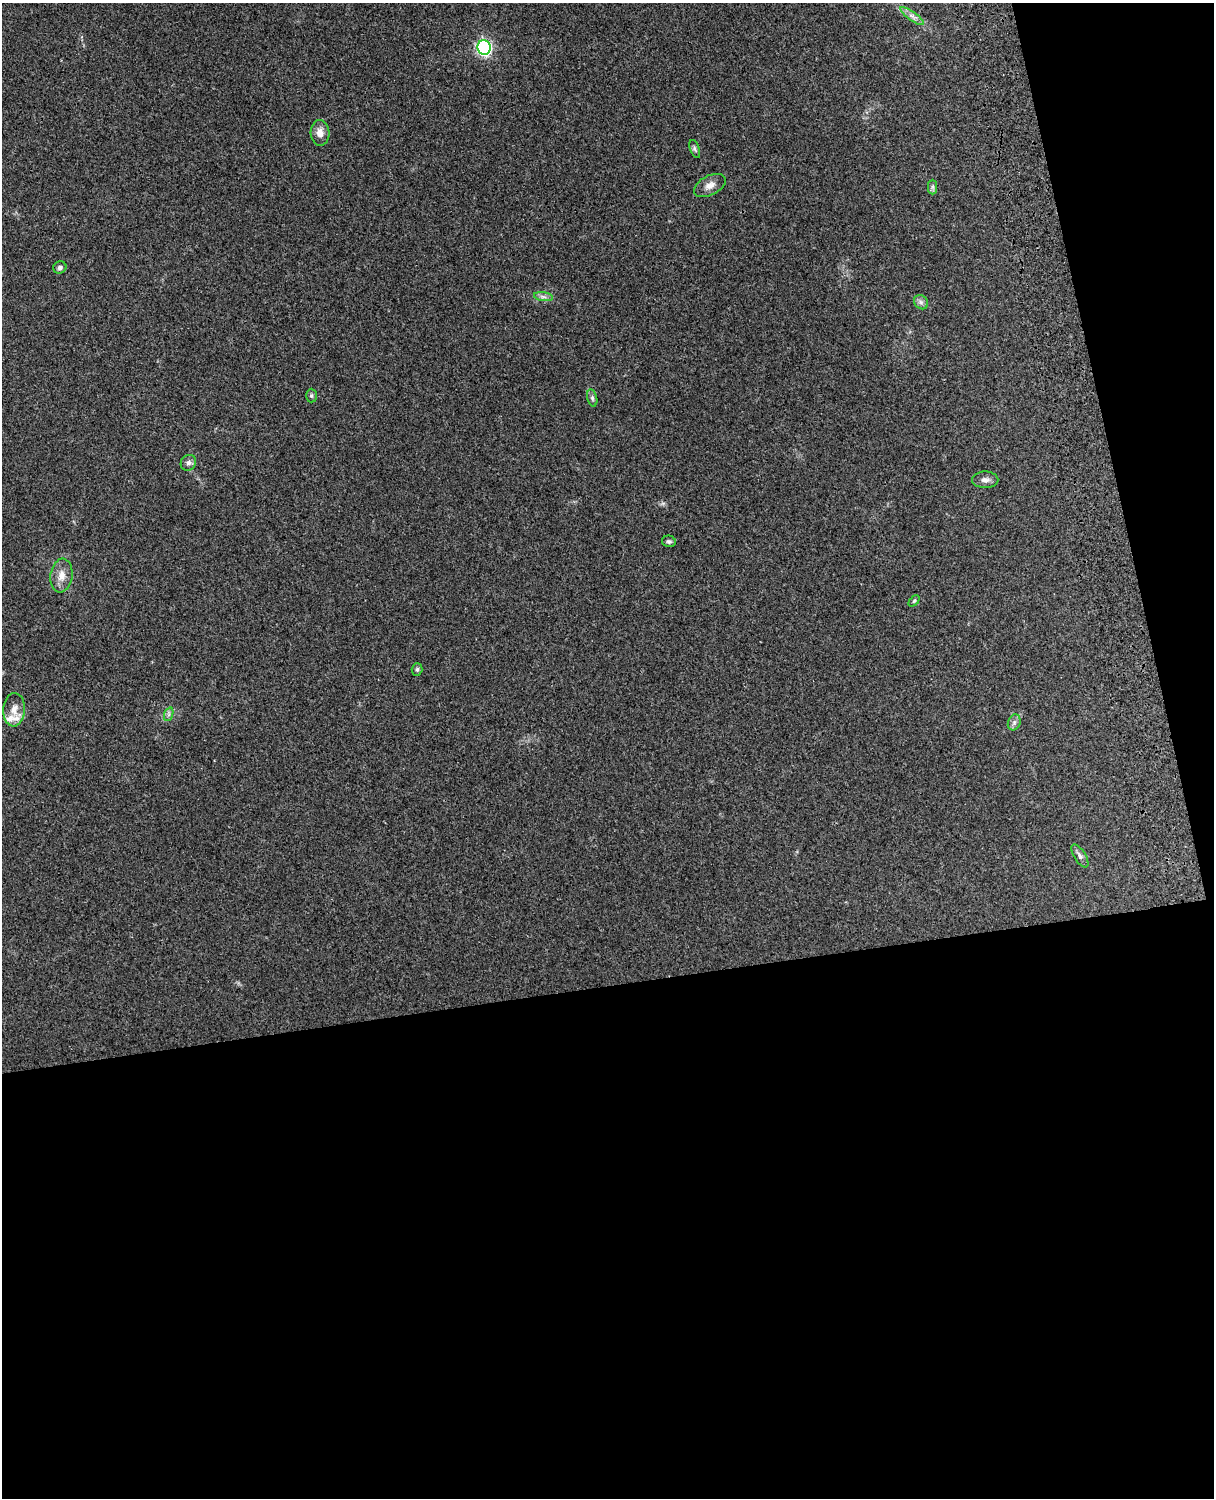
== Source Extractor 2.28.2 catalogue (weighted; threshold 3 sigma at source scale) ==
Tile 12 of 4 x 3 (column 4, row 3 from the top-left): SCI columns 3755-4966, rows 164-1659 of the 5087 x 4925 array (HDU 1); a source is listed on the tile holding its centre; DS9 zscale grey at full resolution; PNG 1216 x 1500 px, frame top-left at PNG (2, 3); each listed source drawn as its Kron ellipse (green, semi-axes under 4 px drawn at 4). Shown black and unused: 39% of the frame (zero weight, under 3 of 4 exposures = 6% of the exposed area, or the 3 px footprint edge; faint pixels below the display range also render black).
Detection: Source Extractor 2.28.2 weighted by HDU 2 'WHT'; one run over the whole footprint, this tile lists its part. Background 0.285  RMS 0.0093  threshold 0.0419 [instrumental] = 3 sigma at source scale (4.5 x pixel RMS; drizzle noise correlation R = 1.50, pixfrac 1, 0.05/0.05 arcsec/px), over >= 5 px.
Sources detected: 23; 2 inside a brighter listed object's ellipse — not listed separately; the other 21 listed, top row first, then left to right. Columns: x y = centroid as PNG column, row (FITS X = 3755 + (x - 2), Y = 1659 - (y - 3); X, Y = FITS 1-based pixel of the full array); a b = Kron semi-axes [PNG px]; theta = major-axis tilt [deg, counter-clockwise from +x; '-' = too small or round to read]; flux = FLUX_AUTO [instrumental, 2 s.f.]
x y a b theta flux
912 16 14 4 -35 4.6
484 47 7 6 - 200
320 133 13 9 -87 8.1
695 149 9 4 -70 1.8
710 185 17 9 27 7.1
933 187 7 4 90 1.9
60 267 7 6 - 2.4
543 297 9 4 -8 2.8
921 302 8 6 -46 3.1
311 396 7 5 90 1.6
592 398 9 5 -77 2.1
188 463 8 7 - 3.2
985 480 13 8 0 4.7
669 541 7 5 -14 2.1
61 575 17 11 82 9.4
914 601 6 4 45 1.4
417 669 6 5 - 1.6
14 710 17 10 86 9
169 714 7 4 72 2.1
1014 722 8 6 70 2.9
1080 856 13 6 -58 3.4